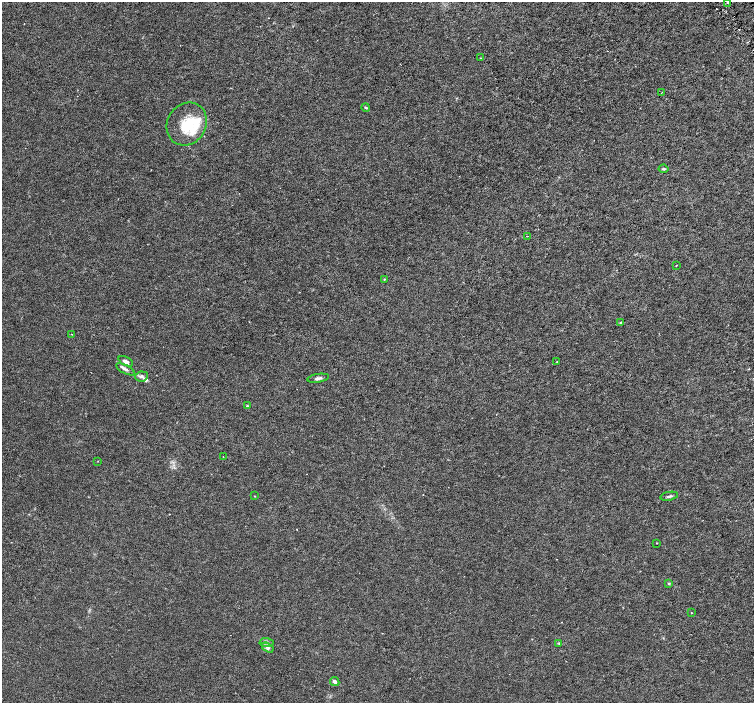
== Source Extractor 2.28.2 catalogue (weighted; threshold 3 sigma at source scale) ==
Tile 10 of 4 x 4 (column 2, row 3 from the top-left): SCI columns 1510-3012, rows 1603-3003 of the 6019 x 5941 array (HDU 1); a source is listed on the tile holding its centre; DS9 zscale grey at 2 x 2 block average (1 PNG px = mean of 2 x 2 image px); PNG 756 x 705 px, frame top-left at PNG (2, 2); each listed source drawn as its Kron ellipse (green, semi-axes under 4 px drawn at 4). Shown black and unused: <1% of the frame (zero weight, under 3 of 6 exposures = <1% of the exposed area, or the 3 px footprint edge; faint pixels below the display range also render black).
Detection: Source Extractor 2.28.2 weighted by HDU 2 'WHT'; one run over the whole footprint, this tile lists its part. Background 0.00144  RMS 0.0017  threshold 0.00707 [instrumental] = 3 sigma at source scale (4.09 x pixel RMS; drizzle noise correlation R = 1.36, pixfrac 0.8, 0.0396/0.0396 arcsec/px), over >= 5 px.
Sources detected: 34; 1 cosmic-ray / hot-pixel residue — neither listed nor drawn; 5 inside a brighter listed object's ellipse — not listed separately; the other 28 listed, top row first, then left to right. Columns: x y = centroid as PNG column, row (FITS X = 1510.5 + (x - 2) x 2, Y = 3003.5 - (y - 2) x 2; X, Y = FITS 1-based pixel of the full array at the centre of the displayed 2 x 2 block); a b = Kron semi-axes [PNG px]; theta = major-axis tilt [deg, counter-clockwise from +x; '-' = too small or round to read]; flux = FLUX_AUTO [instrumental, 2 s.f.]
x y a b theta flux
727 2 2 2 - 0.17
481 58 2 2 - 0.16
662 92 2 2 - 0.1
366 108 4 2 - 0.37
187 124 22 19 57 11
664 169 5 3 - 0.51
527 236 2 2 - 0.16
676 265 2 2 - 0.29
384 279 2 2 - 0.37
621 322 3 2 - 0.29
71 334 2 2 - 0.16
126 361 8 4 -27 1.4
557 362 2 2 - 0.14
125 369 10 4 -28 1.1
141 376 6 5 - 1.1
318 378 11 3 8 1.1
247 406 2 2 - 0.49
223 457 2 2 - 0.14
98 461 2 2 - 0.14
255 496 2 2 - 0.25
669 496 9 3 10 0.7
657 543 2 2 - 0.14
669 583 4 3 - 0.4
691 613 2 2 - 0.42
267 642 7 4 -3 1
559 643 3 3 - 0.35
268 648 6 4 -31 0.93
335 682 5 3 - 0.89
Isophote crosses this tile's border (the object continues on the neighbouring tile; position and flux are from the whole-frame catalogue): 1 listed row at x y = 727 2
Diffuse or blended objects may show on this block-average render without a row.